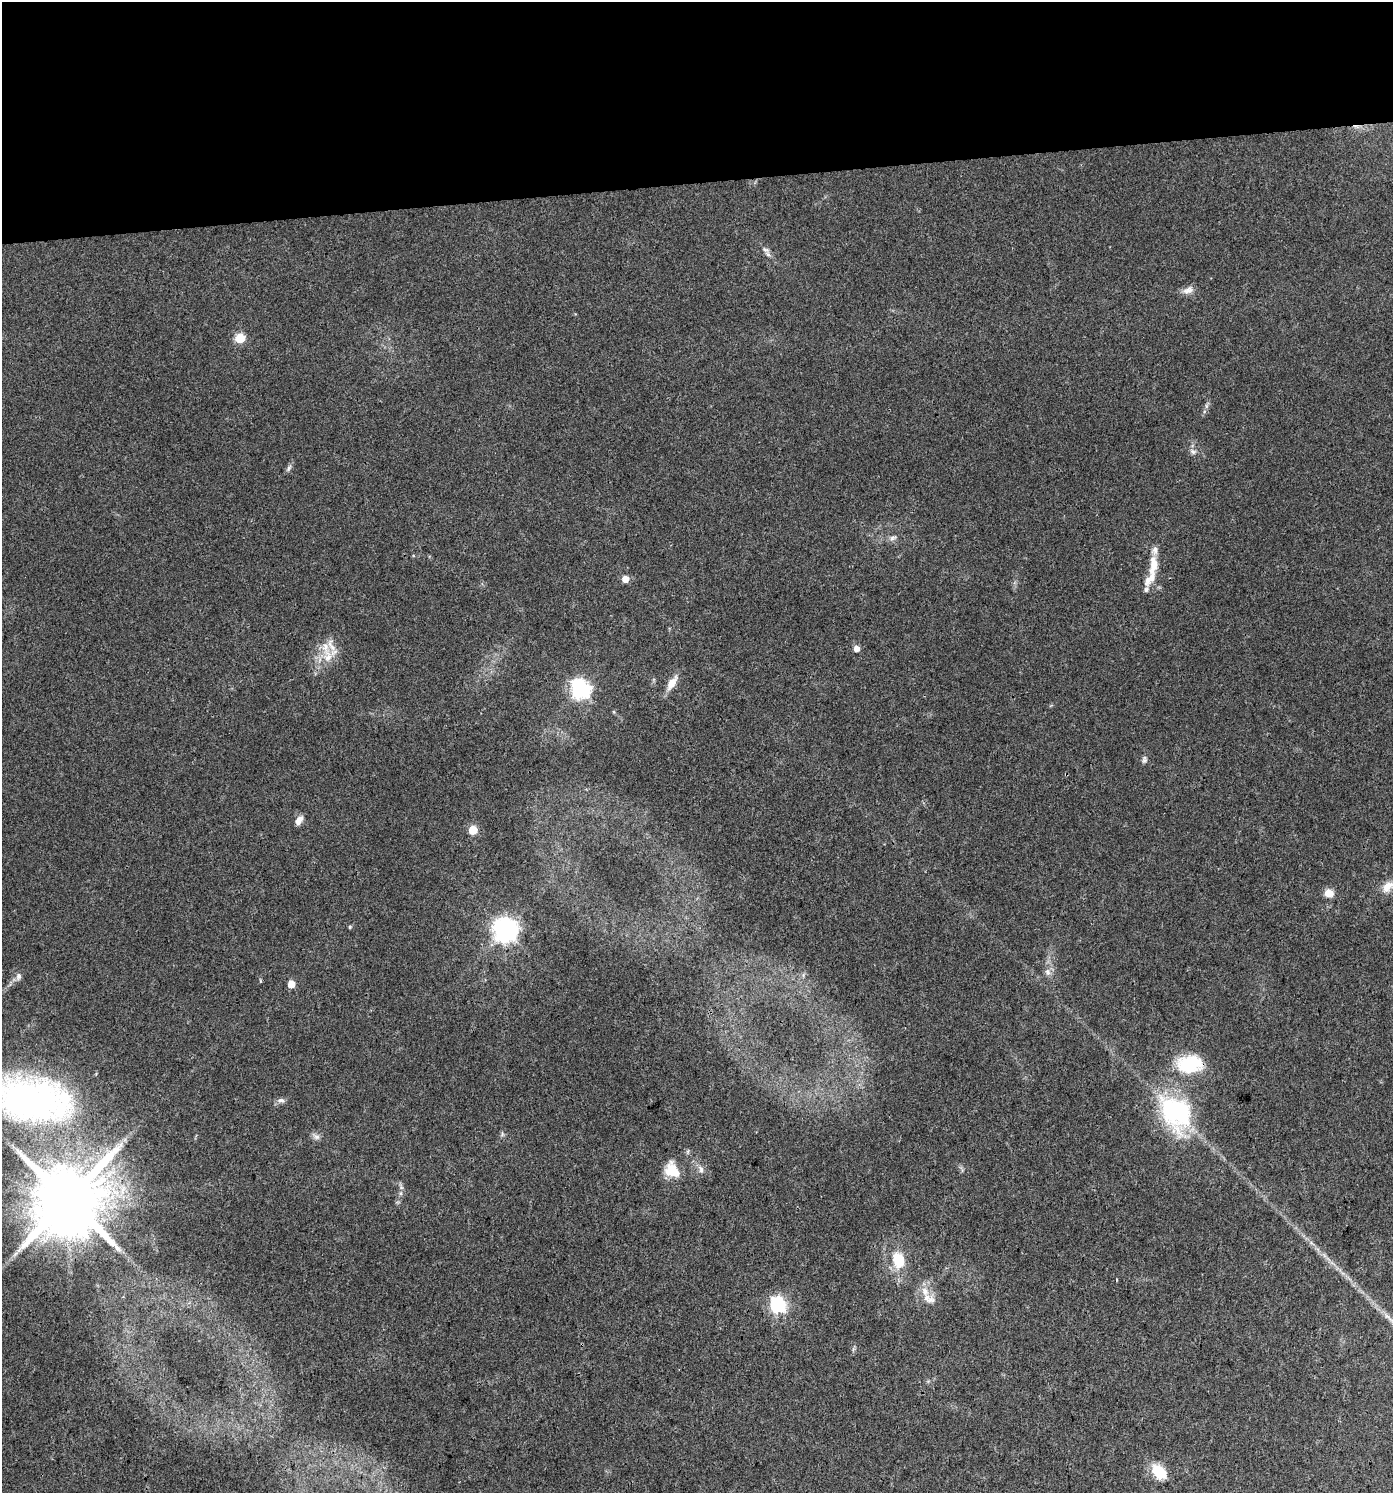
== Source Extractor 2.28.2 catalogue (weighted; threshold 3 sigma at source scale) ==
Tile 2 of 3 x 3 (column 2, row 1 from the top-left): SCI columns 1435-2825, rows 2982-4472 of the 4218 x 4472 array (HDU 1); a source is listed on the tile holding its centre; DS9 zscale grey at full resolution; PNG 1395 x 1495 px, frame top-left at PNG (2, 2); no overlay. Shown black and unused: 12% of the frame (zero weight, under 3 of 4 exposures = <1% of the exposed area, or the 3 px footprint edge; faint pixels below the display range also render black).
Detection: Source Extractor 2.28.2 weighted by HDU 2 'WHT'; one run over the whole footprint, this tile lists its part. Background 0.0306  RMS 0.0039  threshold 0.0176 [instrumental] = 3 sigma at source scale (4.5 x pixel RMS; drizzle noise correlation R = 1.50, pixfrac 1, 0.0396/0.0396 arcsec/px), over >= 5 px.
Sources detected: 44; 1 cosmic-ray / hot-pixel residue — not listed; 7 inside a brighter listed object's ellipse — not listed separately; the other 36 listed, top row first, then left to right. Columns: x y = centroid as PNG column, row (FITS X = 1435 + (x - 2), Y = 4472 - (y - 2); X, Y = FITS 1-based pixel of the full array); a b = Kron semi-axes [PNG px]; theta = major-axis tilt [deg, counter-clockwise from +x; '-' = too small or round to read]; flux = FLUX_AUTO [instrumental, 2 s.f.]
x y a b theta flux
766 250 10 5 -14 1.2
1188 290 15 9 19 2.6
240 338 11 9 14 5.8
1193 451 10 6 -30 1.4
289 468 10 5 65 1.1
893 538 11 6 25 1.4
1153 565 38 10 76 7.9
625 579 5 5 - 6.1
856 648 5 5 - 3.2
328 657 22 12 -89 6.6
672 683 21 9 57 4.4
580 689 7 7 - 180
1144 760 10 6 75 1.1
299 820 12 7 57 2.5
473 830 5 5 - 12
1388 887 18 11 47 4.3
1329 893 9 8 - 4.5
350 927 5 4 - 0.49
505 930 8 8 - 360
1048 972 10 7 -64 1.7
18 976 9 7 79 1.5
291 984 5 5 - 6.6
1189 1064 25 17 4 22
33 1100 101 55 -9 150
281 1100 10 6 -6 1.3
1175 1112 43 32 -50 48
502 1134 7 4 -73 0.68
316 1137 12 6 -24 1.5
701 1169 11 7 -69 1.8
672 1170 16 13 -54 9.7
68 1199 18 17 - 4700
899 1259 9 7 -78 20
925 1291 15 9 -71 4.3
778 1304 7 6 - 93
1392 1321 20 5 -47 3.3
1159 1472 21 13 -44 9.7
Isophote crosses this tile's border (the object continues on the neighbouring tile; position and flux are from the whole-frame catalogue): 2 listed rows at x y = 33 1100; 1392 1321